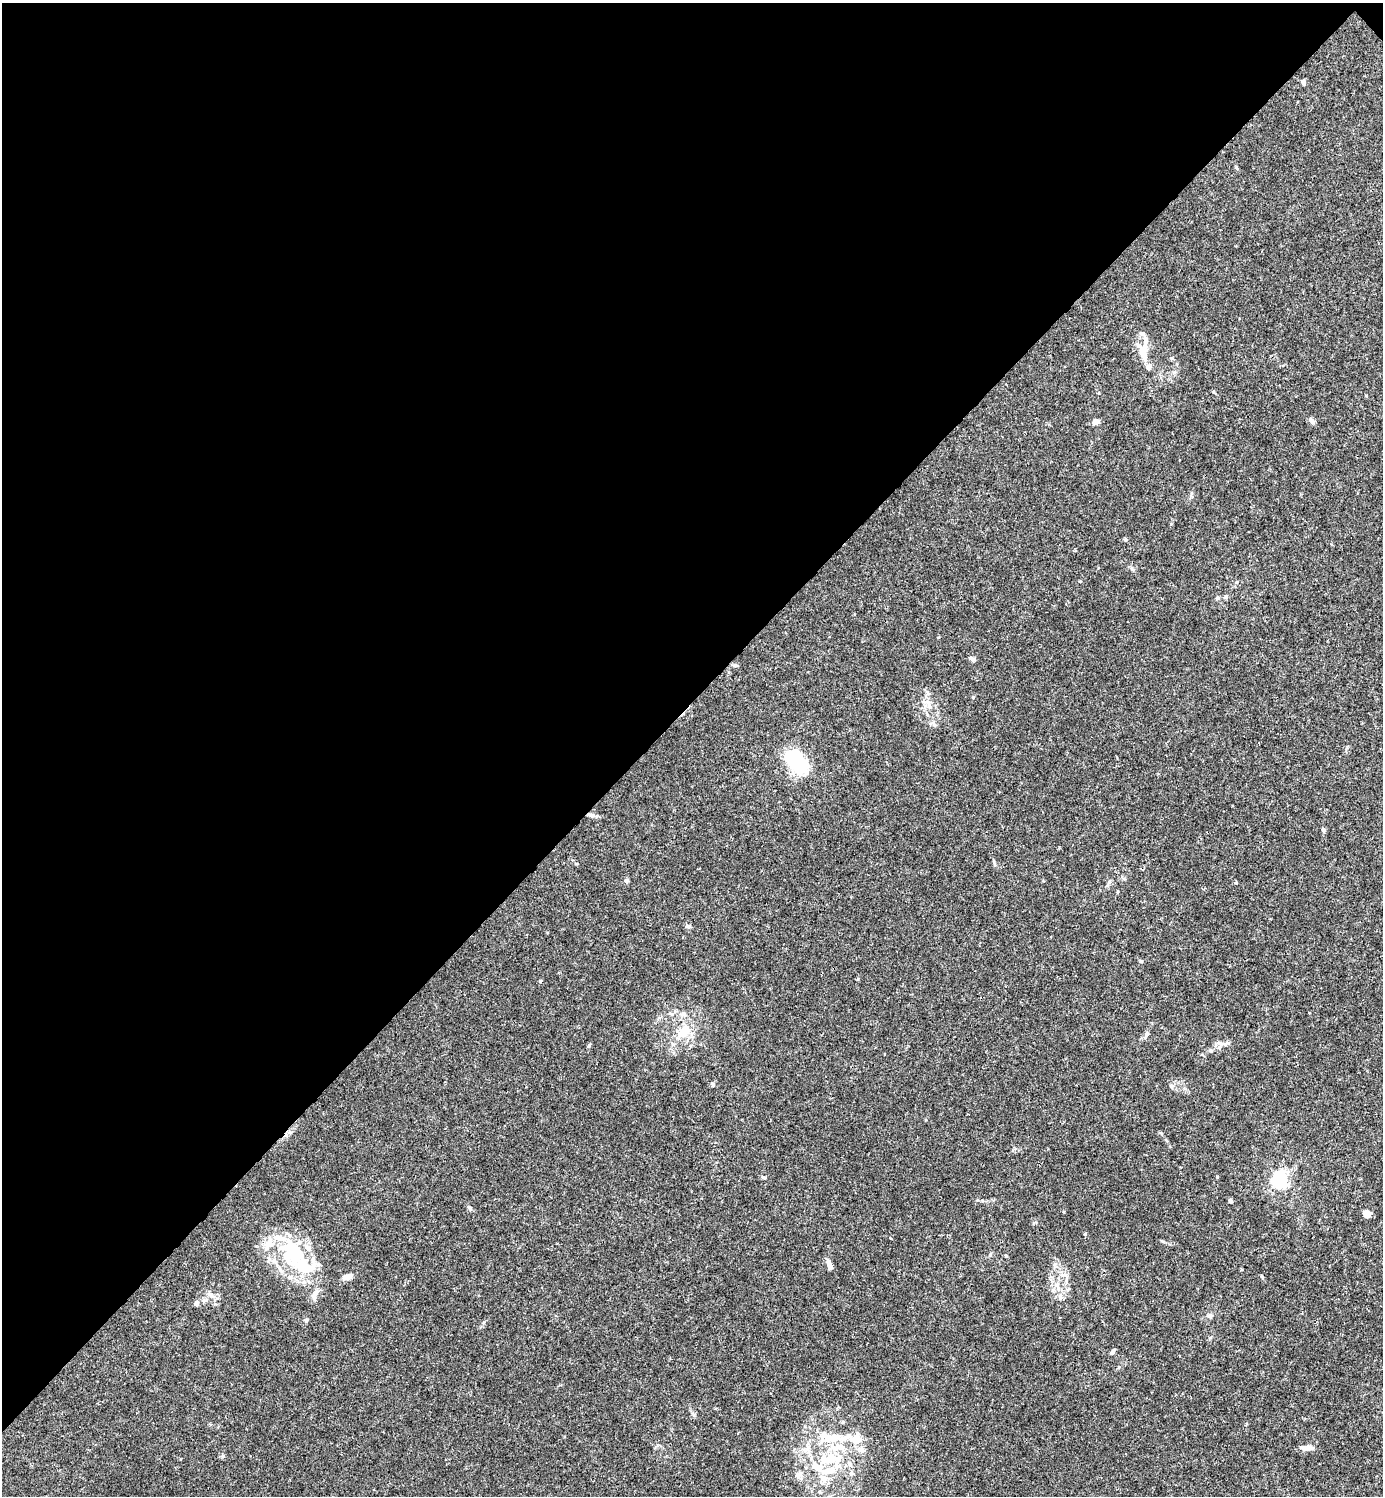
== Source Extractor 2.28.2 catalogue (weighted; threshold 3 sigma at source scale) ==
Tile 2 of 4 x 4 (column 2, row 1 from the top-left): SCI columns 1681-3061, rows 4485-5978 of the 5981 x 5982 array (HDU 1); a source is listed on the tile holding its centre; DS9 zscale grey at full resolution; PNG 1385 x 1498 px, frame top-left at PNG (2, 3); no overlay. Shown black and unused: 47% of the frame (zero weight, under 3 of 4 exposures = <1% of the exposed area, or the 3 px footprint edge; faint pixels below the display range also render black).
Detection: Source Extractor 2.28.2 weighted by HDU 2 'WHT'; one run over the whole footprint, this tile lists its part. Background 0.0149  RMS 0.0021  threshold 0.00953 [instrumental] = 3 sigma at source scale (4.5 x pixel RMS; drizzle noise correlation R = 1.50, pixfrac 1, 0.05/0.05 arcsec/px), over >= 5 px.
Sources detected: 59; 2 inside a brighter object's white glare — not listed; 14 inside a brighter listed object's ellipse — not listed separately; the other 43 listed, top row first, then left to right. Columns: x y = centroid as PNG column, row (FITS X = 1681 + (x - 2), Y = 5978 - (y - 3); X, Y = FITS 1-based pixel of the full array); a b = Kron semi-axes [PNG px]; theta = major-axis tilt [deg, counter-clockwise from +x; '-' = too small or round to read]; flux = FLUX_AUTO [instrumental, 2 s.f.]
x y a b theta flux
1303 83 7 5 -78 0.42
1143 351 29 13 -86 3.4
1172 358 5 4 - 0.23
1311 421 7 4 -45 0.45
1096 422 8 6 28 0.87
1125 540 6 4 -1 0.26
1226 597 6 5 - 0.37
1217 598 5 5 - 0.35
973 659 7 6 - 0.48
735 665 7 5 -20 0.35
797 762 24 14 -49 16
591 815 14 4 -19 0.7
1323 830 6 4 -71 0.28
994 861 6 3 -72 0.27
626 881 6 5 - 0.35
687 926 7 5 -13 0.41
1141 961 5 5 - 0.25
540 981 4 4 - 0.21
683 1014 6 6 - 0.56
684 1032 20 14 41 3.9
1146 1035 10 5 65 0.61
588 1046 6 4 87 0.26
713 1084 7 5 -56 0.34
1171 1086 6 4 -44 0.32
764 1177 6 4 -18 0.28
1280 1179 6 6 - 49
1230 1201 5 4 - 0.39
469 1208 8 4 -45 0.39
1367 1214 7 6 - 1.7
301 1265 42 31 -54 14
829 1265 13 6 -68 1
1262 1276 5 3 - 0.2
347 1277 11 6 16 1.3
1057 1285 8 6 -3 0.83
210 1295 10 6 -30 0.89
196 1303 6 5 - 0.52
1210 1316 6 5 - 0.39
306 1320 5 4 - 0.59
1113 1352 7 5 56 0.46
828 1438 27 11 15 4.5
856 1439 15 14 - 3.2
1306 1448 17 6 -5 1.1
830 1459 42 18 -7 11
Overlapping masked pixels (flux is a lower limit): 1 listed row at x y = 591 815
Unlisted compact peaks at least as high as the median listed source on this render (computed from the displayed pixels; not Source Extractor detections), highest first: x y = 973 697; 223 1456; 1236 883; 1217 1176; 1225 1044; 1211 1051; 858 979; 1161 1133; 990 1255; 1213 392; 1064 1212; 1347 747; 484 1322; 694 1415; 1171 524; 672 1014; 1210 1338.